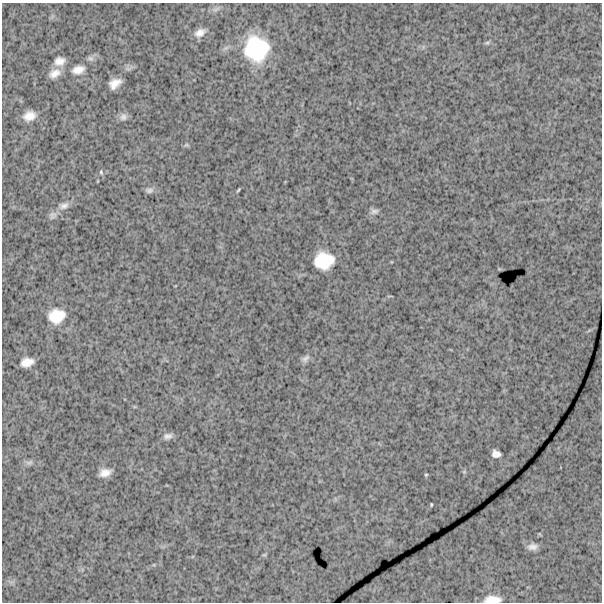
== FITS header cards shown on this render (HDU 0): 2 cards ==
NAXIS1  =                  600
NAXIS2  =                  600

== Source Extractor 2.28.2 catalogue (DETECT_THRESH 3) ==
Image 600 x 600 px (HDU 0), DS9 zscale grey, 1 PNG px = 1 image px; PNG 604 x 604 px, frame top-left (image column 1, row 600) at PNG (2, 3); no overlay
Background 1720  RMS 240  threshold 710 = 3 sigma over >= 5 px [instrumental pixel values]
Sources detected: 32; all 32 listed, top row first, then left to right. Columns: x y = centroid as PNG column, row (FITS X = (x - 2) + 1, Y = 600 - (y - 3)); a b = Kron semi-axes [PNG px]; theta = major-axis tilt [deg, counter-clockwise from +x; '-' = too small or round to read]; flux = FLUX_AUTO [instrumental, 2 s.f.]
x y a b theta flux
216 9 12 5 21 6.0e+04
200 33 13 8 28 1.3e+05
487 43 8 5 13 3.0e+04
256 49 28 27 - 1.2e+06
90 58 10 7 1 5.5e+04
59 61 12 9 16 1.3e+05
78 70 20 12 16 2.0e+05
55 73 14 10 29 1.4e+05
115 83 11 7 35 1.7e+05
29 116 11 8 20 1.7e+05
123 117 10 10 - 7.1e+04
186 145 8 4 1 2.6e+04
101 172 8 4 -74 2.8e+04
149 190 11 7 -1 5.7e+04
238 190 6 3 58 1.9e+04
64 206 15 9 17 1.1e+05
374 211 10 7 3 5.6e+04
53 215 12 9 50 7.7e+04
324 261 17 15 7 5.5e+05
56 316 16 14 14 3.7e+05
305 358 13 7 40 6.9e+04
27 362 11 7 14 1.7e+05
168 436 12 8 11 7.8e+04
496 454 8 6 -21 9.3e+04
29 462 12 6 11 5.4e+04
464 472 6 4 18 1.8e+04
105 473 11 7 15 1.4e+05
426 475 4 4 - 1.6e+04
431 505 3 2 - 1.4e+04
532 547 11 7 3 9.4e+04
264 555 6 4 18 2.0e+04
492 599 17 7 1 1.9e+05
At the frame edge (FLAGS 8, measured only in part): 1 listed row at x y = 492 599